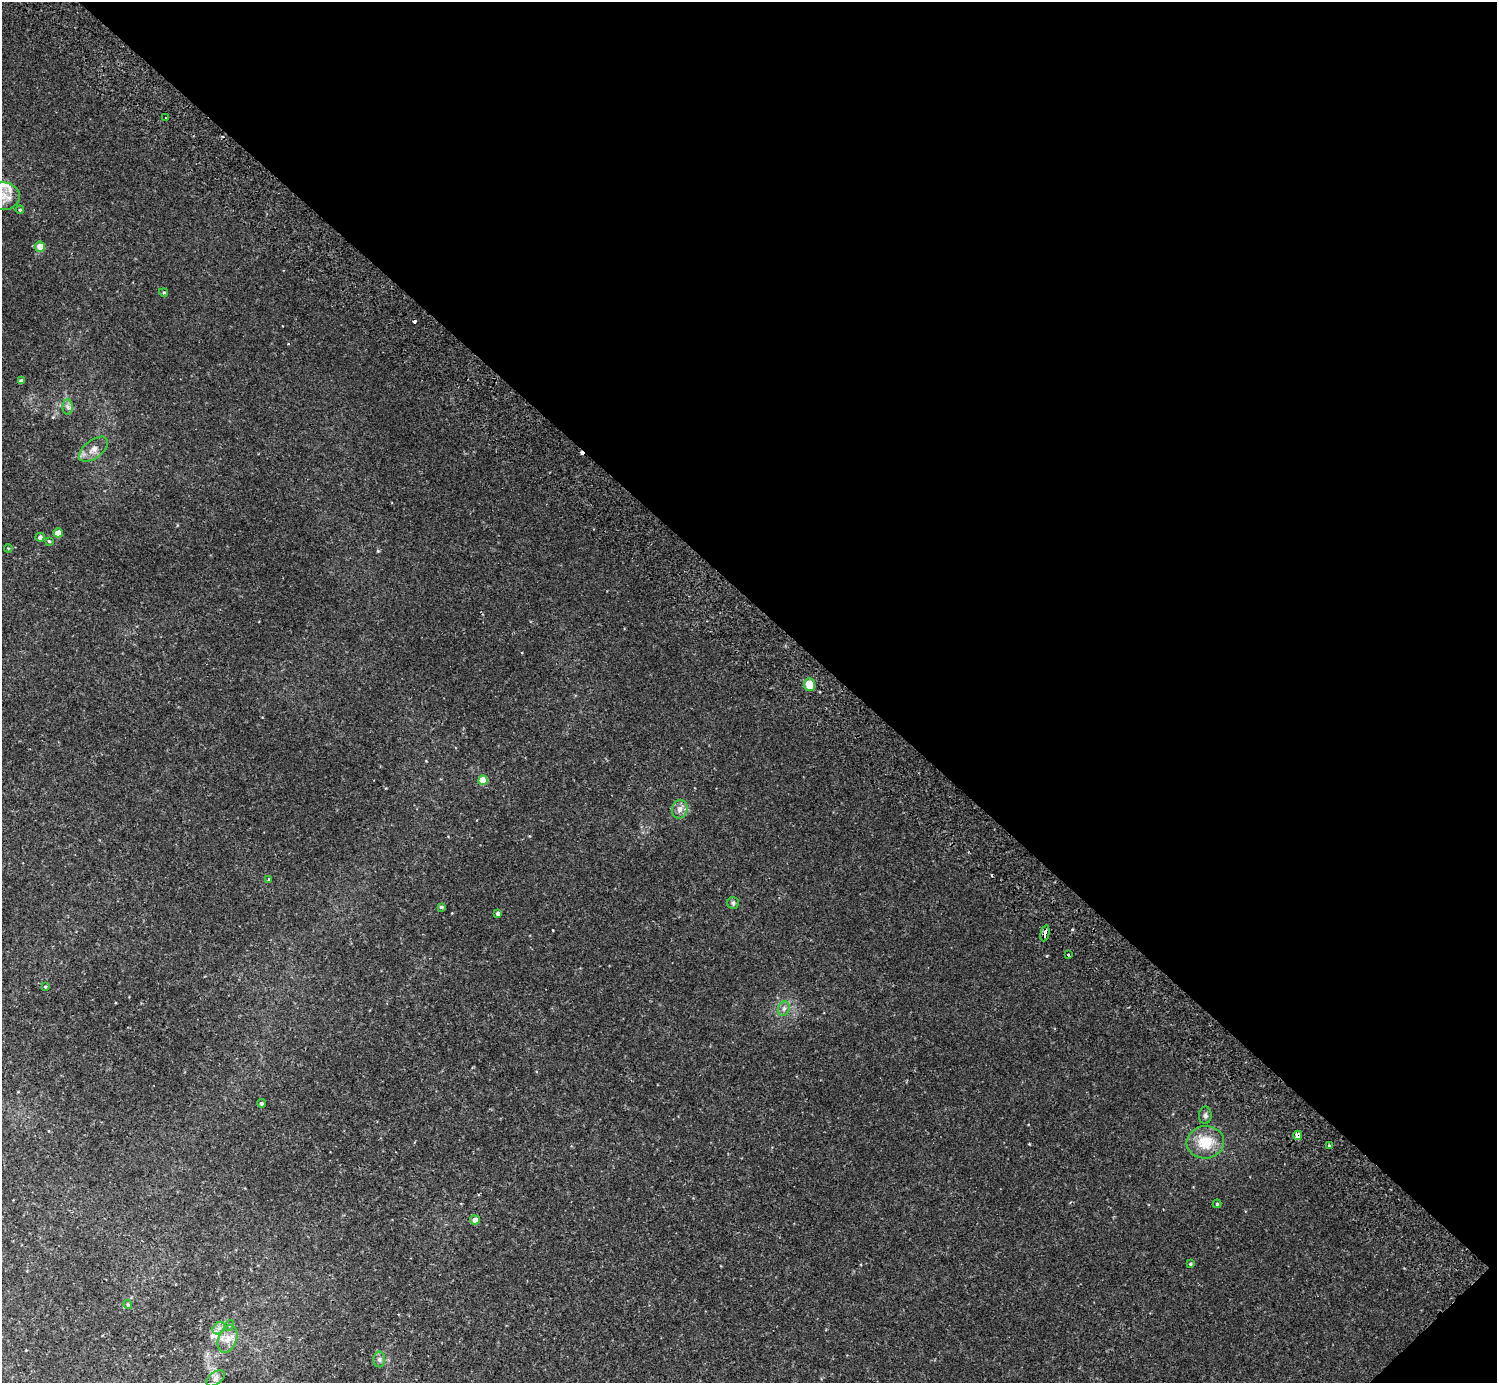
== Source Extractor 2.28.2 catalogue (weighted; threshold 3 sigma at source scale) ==
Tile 8 of 4 x 4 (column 4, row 2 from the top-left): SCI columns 4529-6023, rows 2967-4347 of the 6070 x 6072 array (HDU 1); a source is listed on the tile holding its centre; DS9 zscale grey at full resolution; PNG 1499 x 1385 px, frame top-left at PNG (2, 2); each listed source drawn as its Kron ellipse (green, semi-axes under 4 px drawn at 4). Shown black and unused: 44% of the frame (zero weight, under 2 of 3 exposures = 3% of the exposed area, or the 3 px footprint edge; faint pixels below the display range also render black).
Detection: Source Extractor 2.28.2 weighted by HDU 2 'WHT'; one run over the whole footprint, this tile lists its part. Background 0.00818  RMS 0.0055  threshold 0.0245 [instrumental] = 3 sigma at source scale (4.5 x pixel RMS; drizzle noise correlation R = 1.50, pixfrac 1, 0.05/0.05 arcsec/px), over >= 5 px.
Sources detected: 40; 3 cosmic-ray / hot-pixel residue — neither listed nor drawn; the other 37 listed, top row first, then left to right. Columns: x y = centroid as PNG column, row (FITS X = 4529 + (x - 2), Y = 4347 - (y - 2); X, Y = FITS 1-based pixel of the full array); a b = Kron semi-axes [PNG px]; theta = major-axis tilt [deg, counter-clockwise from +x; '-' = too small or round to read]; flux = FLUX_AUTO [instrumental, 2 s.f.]
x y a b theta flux
166 118 3 2 - 0.49
3 196 16 14 0 7.2
20 210 4 3 - 0.49
40 247 5 5 - 7.1
164 292 4 4 - 0.67
21 381 4 4 - 1.8
68 407 8 5 90 1.5
93 449 17 9 37 4.3
58 533 4 4 - 6.4
40 537 4 4 - 1.7
49 541 3 3 - 0.51
8 548 4 3 - 0.41
809 685 6 5 - 9.1
483 780 5 4 - 12
680 809 9 7 77 3.1
268 879 3 3 - 0.69
733 903 6 6 - 0.9
441 907 4 3 - 0.79
498 914 4 4 - 1.7
1045 933 8 3 78 3.2
1068 955 3 2 - 0.45
45 987 3 3 - 0.6
784 1009 7 5 69 1.5
261 1103 4 4 - 1
1205 1115 9 6 89 1.3
1298 1135 5 4 - 6.7
1205 1142 19 16 6 13
1329 1146 3 3 - 1.9
1217 1204 4 4 - 0.65
475 1220 5 4 - 3.1
1190 1264 4 3 - 0.64
128 1304 4 4 - 0.57
230 1325 5 3 - 0.48
219 1328 7 5 44 1.7
227 1339 14 9 70 4.5
379 1359 8 6 -89 1.4
216 1378 10 6 37 1.8
Overlapping masked pixels (flux is a lower limit): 2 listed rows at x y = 1045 933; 1298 1135
Isophote crosses this tile's border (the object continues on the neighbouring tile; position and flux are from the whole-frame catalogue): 1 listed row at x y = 3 196